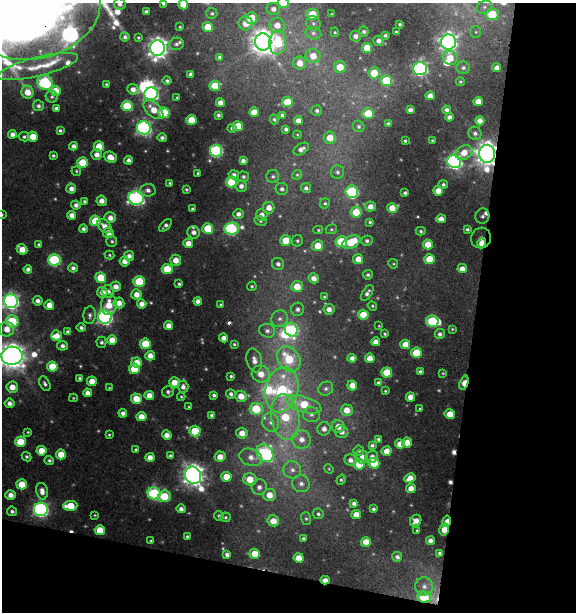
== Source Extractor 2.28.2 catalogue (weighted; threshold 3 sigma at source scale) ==
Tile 4 of 2 x 2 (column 2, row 2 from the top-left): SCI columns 634-1207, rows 1-610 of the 1264 x 1219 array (HDU 1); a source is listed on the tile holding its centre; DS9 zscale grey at full resolution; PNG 578 x 614 px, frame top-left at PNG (2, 3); each listed source drawn as its Kron ellipse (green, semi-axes under 4 px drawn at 4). Shown black and unused: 24% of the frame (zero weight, under 3 of 4 exposures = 1% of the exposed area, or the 3 px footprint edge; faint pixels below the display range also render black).
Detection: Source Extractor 2.28.2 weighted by HDU 2 'WHT'; one run over the whole footprint, this tile lists its part. Background 0.0585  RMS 0.009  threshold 0.0407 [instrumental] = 3 sigma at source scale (4.5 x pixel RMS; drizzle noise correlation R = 1.50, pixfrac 1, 0.0396/0.0396 arcsec/px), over >= 5 px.
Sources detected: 400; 19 too faint to see at this stretch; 2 inside a brighter object's white glare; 5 cosmic-ray / hot-pixel residue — neither listed nor drawn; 12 inside a brighter listed object's ellipse — not listed separately; the other 362 listed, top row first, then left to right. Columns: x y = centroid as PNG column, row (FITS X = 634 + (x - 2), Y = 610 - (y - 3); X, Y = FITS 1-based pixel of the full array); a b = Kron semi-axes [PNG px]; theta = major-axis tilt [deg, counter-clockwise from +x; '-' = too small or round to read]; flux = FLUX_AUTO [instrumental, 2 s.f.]
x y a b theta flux
164 3 4 4 - 3.4
283 3 5 5 - 25
120 4 6 5 - 3.3
183 5 5 4 - 15
484 7 8 6 22 3.6
273 9 7 6 - 5.3
146 12 4 3 - 2.3
212 13 5 5 - 1.8
39 14 63 43 18 5300
312 14 6 5 - 21
332 14 4 2 - 0.72
492 14 6 5 - 34
251 18 6 6 - 23
246 23 7 7 - 12
313 23 7 6 - 2.9
400 24 3 3 - 1.4
277 25 8 7 - 9.9
180 27 3 3 - 0.96
208 27 5 5 - 19
364 31 5 5 - 2.4
335 32 5 4 - 1.2
396 32 3 3 - 1.2
476 32 6 5 - 1.6
313 33 8 6 -15 3.3
385 35 3 3 - 2
355 36 5 5 - 4.7
125 37 4 4 - 2.5
138 37 3 3 - 1.1
379 41 5 5 - 4.2
263 42 8 8 - 1000
448 42 7 7 - 460
278 43 12 8 84 43
176 44 7 6 - 2.9
157 48 8 7 - 650
367 48 5 5 - 22
313 56 7 7 - 13
219 57 4 3 - 1.9
450 58 7 7 - 14
300 63 6 6 - 11
38 67 41 9 14 23
340 67 6 6 - 18
420 68 7 6 - 220
463 68 7 6 - 2.8
497 68 4 4 - 5.8
374 73 6 5 - 22
191 74 4 4 - 3.2
167 81 4 4 - 2.3
386 81 6 5 - 39
45 82 8 7 - 100
460 82 4 4 - 1.2
106 84 3 3 - 1.1
215 86 5 5 - 28
133 89 5 5 - 6.3
55 91 5 5 - 16
27 92 6 6 - 12
151 94 7 6 - 230
430 96 4 4 - 6.6
52 97 6 6 - 2.4
177 98 3 3 - 1.2
478 101 5 4 - 9.9
287 102 5 5 - 27
220 103 4 4 - 7.1
38 106 5 5 - 2.7
127 106 5 5 - 45
56 108 4 4 - 2.6
153 110 12 7 -42 14
410 110 4 4 - 4.1
447 110 4 4 - 2.9
317 111 5 5 - 2.4
254 112 5 4 - 15
164 113 5 5 - 47
368 113 6 5 - 24
218 115 4 3 - 2.1
282 115 4 4 - 2.3
449 117 4 4 - 4.1
274 119 5 4 - 1.6
191 120 5 5 - 23
298 121 4 4 - 6.9
480 121 4 4 - 7.9
388 124 4 3 - 1.8
238 126 5 5 - 25
359 126 6 5 - 2.2
144 128 7 6 - 270
232 128 4 3 - 2.1
286 129 4 4 - 2.5
60 130 4 3 - 2
475 133 7 6 - 3.2
12 134 4 4 - 5.6
297 135 4 3 - 0.86
33 136 5 5 - 15
24 137 5 4 - 2.1
162 138 5 4 - 2.9
330 138 6 6 - 13
432 140 3 2 - 0.75
405 141 3 3 - 1.3
73 146 4 4 - 4.4
99 146 5 5 - 19
301 149 8 5 33 4.4
216 151 6 6 - 130
464 153 9 6 31 11
487 154 9 8 - 870
53 155 3 3 - 1.8
97 155 5 5 - 6.8
110 157 7 5 -22 10
128 160 4 4 - 3.9
243 161 4 4 - 4.2
454 162 7 6 - 240
82 163 5 5 - 28
76 171 5 4 - 1.5
337 172 7 6 - 2.8
198 173 3 3 - 1.3
234 175 5 4 - 3.6
297 175 5 4 - 1.4
273 176 6 6 - 2.3
243 177 6 5 - 2.3
231 182 5 5 - 36
170 183 3 3 - 1.2
443 185 5 4 - 2.2
241 186 6 5 - 5.2
306 188 5 5 - 2.9
71 189 5 5 - 5.5
186 189 3 3 - 1.3
282 189 6 6 - 3
148 190 7 6 - 4.6
438 191 5 5 - 12
352 192 6 6 - 82
405 193 4 3 - 2
136 198 8 6 -16 230
84 201 3 3 - 1.6
102 201 5 5 - 5.9
325 203 5 5 - 1.6
76 205 5 4 - 4.2
370 206 5 5 - 6.8
269 208 6 5 - 8.3
392 208 5 5 - 11
192 209 3 3 - 1.3
356 212 5 5 - 23
238 214 5 5 - 4.5
2 215 3 3 - 1.2
72 215 4 4 - 7
262 215 6 5 - 6.6
482 216 7 7 - 3.5
110 218 5 5 - 6.8
441 219 5 4 - 7
95 221 5 5 - 30
260 221 6 4 -28 1.6
370 222 3 3 - 1.6
165 225 8 4 45 3
104 226 8 5 -45 8.1
208 228 5 5 - 32
232 228 7 6 - 120
83 229 4 4 - 3
331 229 6 4 21 1.3
467 229 3 3 - 1.8
318 230 5 4 - 1.2
421 231 5 4 - 1.7
194 232 6 6 - 4.7
108 233 5 5 - 9.1
481 238 10 10 - 5.2
286 240 5 5 - 21
112 241 5 5 - 1.9
297 241 6 5 - 1.9
367 241 6 5 - 2.3
341 242 6 5 - 39
351 242 9 6 26 33
188 243 5 5 - 9.6
482 243 5 3 - 13
39 244 4 4 - 2
428 244 5 5 - 15
318 246 5 5 - 16
22 249 5 4 - 12
109 255 5 4 - 1.3
129 256 5 5 - 4.8
358 259 5 5 - 11
429 259 5 5 - 22
54 260 6 5 - 100
176 260 5 5 - 9.8
124 261 5 5 - 7.3
278 264 6 5 - 3.5
393 264 5 4 - 1.1
73 268 5 4 - 3.1
28 269 4 4 - 3.8
167 269 5 5 - 31
462 269 4 4 - 7.3
368 275 5 4 - 2.1
101 278 5 5 - 28
314 278 5 5 - 6.8
139 281 5 5 - 41
179 284 3 3 - 1.7
252 286 5 4 - 1.5
297 286 6 5 - 17
116 287 5 5 - 7.3
102 292 5 5 - 8.8
108 292 6 6 - 4.8
367 293 9 4 56 3.5
136 294 5 5 - 9.4
324 297 4 3 - 1.2
11 301 7 7 - 320
38 301 5 4 - 4.6
198 301 4 4 - 5.7
119 303 5 5 - 8.3
142 304 4 4 - 7.2
49 305 5 4 - 10
109 305 10 8 88 18
221 305 4 3 - 1.4
372 306 5 4 - 1.3
298 309 6 6 - 3.5
329 309 5 5 - 5.8
90 315 9 6 85 3.5
363 315 5 5 - 21
105 317 7 6 - 290
280 319 9 8 - 5.1
12 321 6 6 - 60
432 321 6 5 - 60
169 326 4 4 - 7.5
379 326 3 2 - 0.64
81 328 5 4 - 2.8
7 329 7 7 - 12
452 329 3 3 - 0.87
291 330 7 6 - 97
267 331 8 7 - 4.5
68 332 4 4 - 3.7
385 334 3 3 - 1.3
440 334 5 5 - 3.1
57 336 5 5 - 8.9
224 338 4 4 - 6.3
112 340 5 4 - 13
101 342 5 5 - 2.4
376 342 4 4 - 7.1
145 344 5 5 - 33
234 344 3 3 - 1.3
405 344 5 5 - 12
62 346 5 4 - 3.8
416 353 5 5 - 32
12 356 11 9 4 1300
150 356 5 5 - 8
352 358 4 4 - 4.3
370 358 5 4 - 9.5
289 359 14 10 -53 44
254 360 12 7 -77 7.6
137 362 5 5 - 12
52 367 5 5 - 26
134 369 5 5 - 30
420 372 4 4 - 2.7
387 373 5 5 - 33
443 373 3 3 - 0.8
261 374 9 8 - 12
231 376 3 3 - 1.5
79 378 3 3 - 1.6
92 381 5 4 - 13
174 382 5 5 - 12
378 383 4 3 - 2.8
464 383 7 4 72 22
45 384 8 5 -63 2.8
352 385 5 5 - 8.9
12 387 6 5 - 11
183 387 6 5 - 5
109 388 3 3 - 0.85
326 389 7 6 - 3.5
282 390 23 16 77 91
385 391 3 2 - 0.97
168 392 6 5 - 2.7
88 393 4 4 - 6.6
231 394 5 4 - 3.1
149 395 5 4 - 8.3
214 395 4 3 - 2.3
241 396 6 5 - 14
181 397 4 3 - 1.3
410 397 5 4 - 8.2
73 398 4 3 - 1
136 399 5 5 - 18
9 403 5 4 - 4.8
304 404 18 7 -17 39
189 407 3 3 - 1
256 409 6 6 - 44
420 409 3 2 - 0.82
347 410 6 5 - 12
123 413 4 4 - 4.2
450 414 5 5 - 13
211 415 4 3 - 2.1
311 415 8 7 - 4.5
141 417 5 4 - 12
285 417 23 14 -80 52
271 422 9 8 - 6.5
338 427 6 6 - 9.6
324 429 7 6 - 5.3
195 431 5 5 - 34
28 432 4 4 - 1.2
342 432 6 6 - 5.5
242 433 5 5 - 11
109 435 3 3 - 1.1
167 435 5 4 - 7.1
302 439 9 9 - 9.6
379 439 4 3 - 2.7
20 442 5 5 - 27
407 442 5 5 - 11
400 444 5 5 - 10
372 445 4 3 - 2.1
136 450 3 3 - 1.4
41 451 5 5 - 16
359 451 5 5 - 2.2
387 451 5 4 - 10
265 453 9 7 -48 140
61 454 5 5 - 16
170 456 4 3 - 2.8
362 456 7 6 - 5.6
26 457 5 4 - 1.7
150 457 4 4 - 7
220 457 5 5 - 9.6
251 457 12 8 -19 8.2
372 457 6 5 - 5.8
49 460 4 4 - 2
350 460 6 5 - 5
374 463 5 5 - 26
359 464 5 5 - 27
329 469 5 4 - 0.99
292 470 9 8 - 6.3
193 475 9 7 -59 720
226 477 5 5 - 16
410 478 6 4 28 9.2
250 479 6 6 - 17
341 480 5 4 - 1.5
22 484 5 5 - 20
301 484 9 8 - 5.6
259 487 8 7 - 5.4
411 488 5 4 - 10
42 491 8 6 -78 8
154 493 6 6 - 110
11 495 5 5 - 7.3
269 495 6 6 - 12
164 496 6 5 - 30
354 503 4 4 - 3.3
70 506 7 5 4 24
41 509 7 6 - 260
181 509 4 4 - 4.1
373 509 4 3 - 2.2
12 511 5 4 - 2.6
318 514 5 5 - 2.2
356 514 5 4 - 9
95 515 3 2 - 0.84
219 516 5 4 - 1.5
226 517 5 5 - 1.5
306 519 6 5 - 1.7
273 521 6 5 - 12
416 521 6 5 - 6.9
446 521 6 3 76 12
100 530 5 5 - 21
417 530 3 2 - 0.92
444 530 6 5 - 15
187 536 3 3 - 1.3
303 538 3 3 - 1.8
151 541 4 4 - 1.4
430 541 4 4 - 4.7
366 542 5 5 - 13
439 553 3 3 - 1.7
227 554 4 4 - 3.6
255 554 5 5 - 17
397 557 5 5 - 3.1
299 558 5 4 - 13
325 580 4 3 - 9
424 586 9 9 - 5.6
424 597 7 5 -8 39
Overlapping masked pixels (flux is a lower limit): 9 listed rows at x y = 39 14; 487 154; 481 238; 482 243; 464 383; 446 521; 444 530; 325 580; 424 597
Isophote crosses this tile's border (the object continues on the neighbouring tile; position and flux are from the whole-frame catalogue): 7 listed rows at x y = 164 3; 283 3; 120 4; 183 5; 39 14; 2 215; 12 356